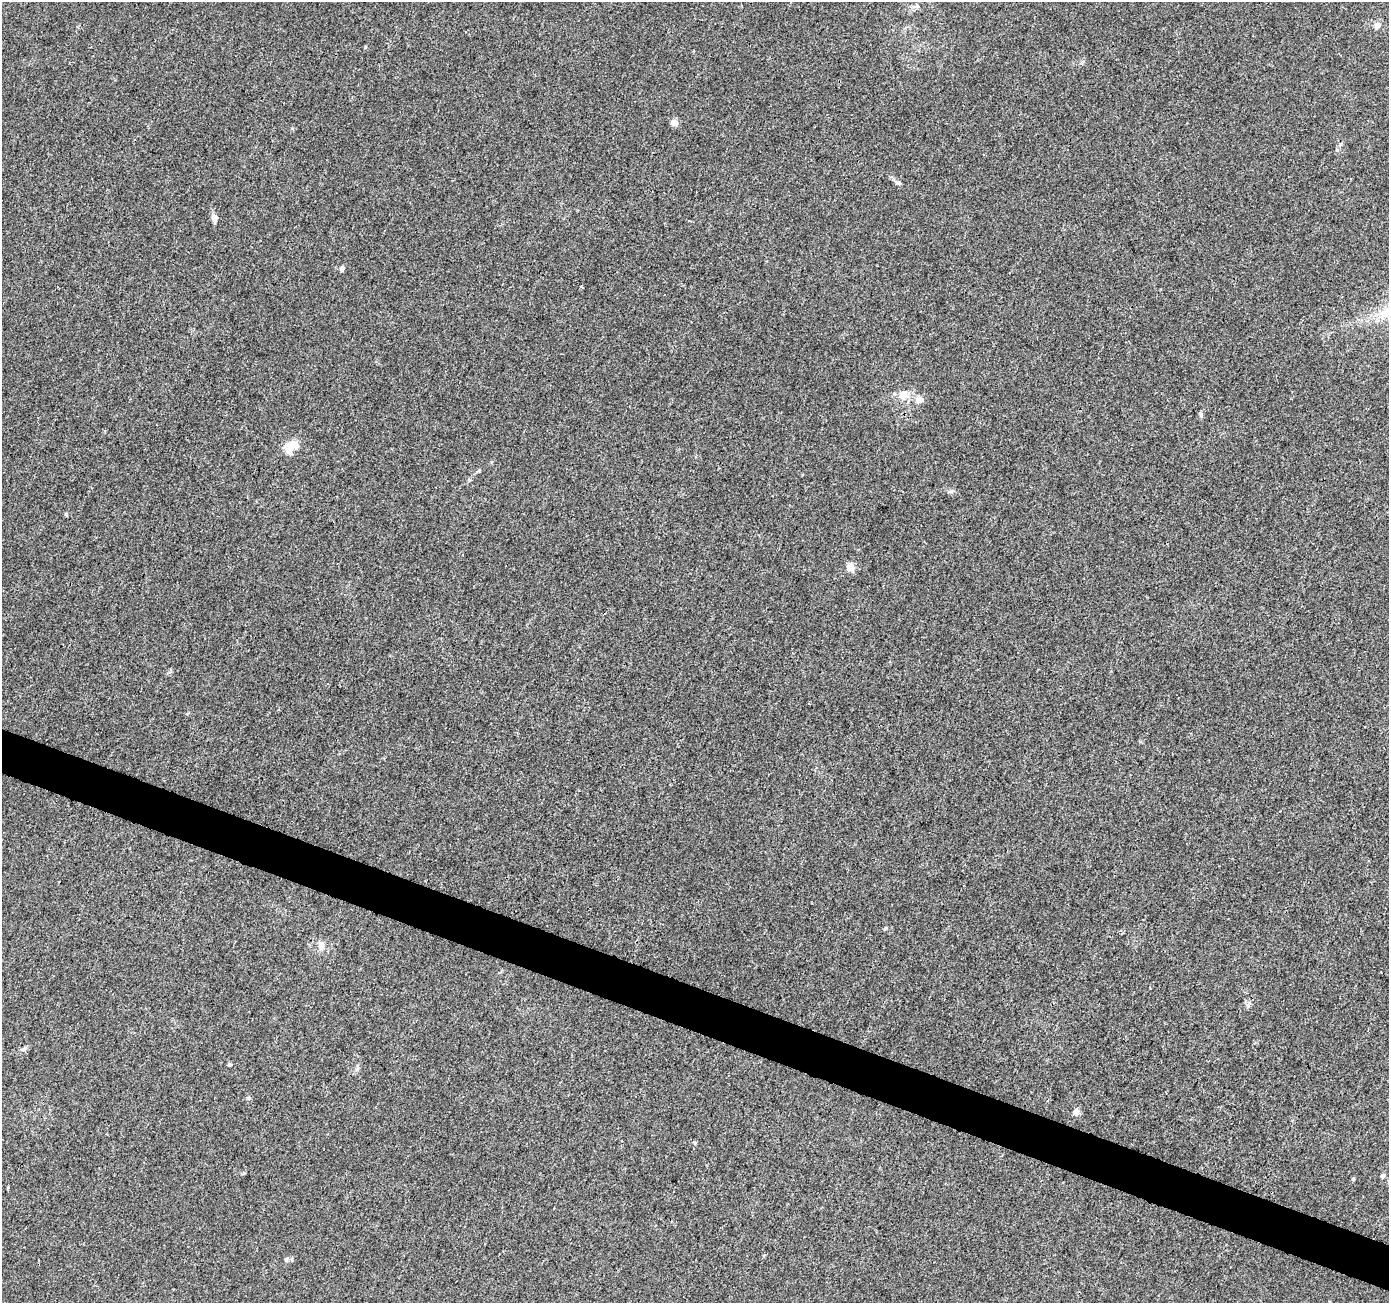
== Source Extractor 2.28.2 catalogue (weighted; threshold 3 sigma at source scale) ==
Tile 6 of 4 x 4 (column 2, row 2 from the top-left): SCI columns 1389-2775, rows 2813-4113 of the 5559 x 5690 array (HDU 1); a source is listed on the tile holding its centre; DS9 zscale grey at full resolution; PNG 1391 x 1305 px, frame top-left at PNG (2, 2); no overlay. Shown black and unused: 3% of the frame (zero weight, under 3 of 4 exposures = <1% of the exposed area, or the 3 px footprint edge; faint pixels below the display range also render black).
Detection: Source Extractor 2.28.2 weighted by HDU 2 'WHT'; one run over the whole footprint, this tile lists its part. Background 0.00725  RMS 0.0028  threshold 0.0125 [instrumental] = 3 sigma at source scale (4.5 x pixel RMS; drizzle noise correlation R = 1.50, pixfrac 1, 0.0396/0.0396 arcsec/px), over >= 5 px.
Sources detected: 21; all 21 listed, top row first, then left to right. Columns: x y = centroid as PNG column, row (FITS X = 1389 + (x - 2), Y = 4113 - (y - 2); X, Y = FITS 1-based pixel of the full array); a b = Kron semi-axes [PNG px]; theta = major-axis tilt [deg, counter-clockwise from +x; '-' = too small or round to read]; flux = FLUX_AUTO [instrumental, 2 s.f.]
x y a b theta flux
917 6 6 5 - 0.55
1377 25 8 8 - 1.2
365 47 5 3 - 0.24
674 123 9 7 -14 1.3
899 183 8 4 0 0.43
214 218 12 6 -80 1.4
342 268 7 5 57 0.77
581 286 4 3 - 0.31
903 395 15 13 44 2.8
919 400 11 9 19 1.5
1201 415 7 5 72 0.57
291 446 20 12 34 4.3
850 567 5 5 - 7.2
885 928 5 4 - 0.31
321 947 12 6 -85 1.2
24 1049 12 3 23 0.6
230 1064 4 4 - 0.54
1076 1112 4 4 - 3.1
1383 1176 6 5 - 0.49
1353 1179 5 3 - 0.42
286 1259 7 6 - 0.63
Unlisted compact peaks at least as high as the median listed source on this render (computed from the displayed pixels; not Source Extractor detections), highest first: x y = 66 514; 479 470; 248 1098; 357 1069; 695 1143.